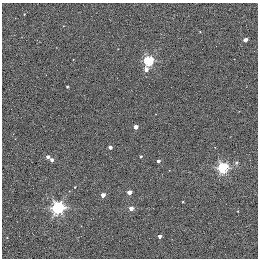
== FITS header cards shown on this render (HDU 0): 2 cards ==
NAXIS1  =                  256 / STANDARD FITS FORMAT
NAXIS2  =                  256 / STANDARD FITS FORMAT

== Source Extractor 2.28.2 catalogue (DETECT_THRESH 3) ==
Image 256 x 256 px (HDU 0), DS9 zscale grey, 1 PNG px = 1 image px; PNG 260 x 260 px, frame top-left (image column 1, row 256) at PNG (2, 3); no overlay
Background 0.395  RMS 4.8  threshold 14.4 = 3 sigma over >= 5 px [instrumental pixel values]
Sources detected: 20; all 20 listed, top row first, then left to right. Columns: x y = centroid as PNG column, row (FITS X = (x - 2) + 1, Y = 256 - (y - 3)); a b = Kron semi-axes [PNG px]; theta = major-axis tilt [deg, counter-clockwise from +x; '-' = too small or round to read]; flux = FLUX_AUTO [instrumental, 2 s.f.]
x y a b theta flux
24 14 2 2 - 210
245 40 4 3 - 2100
148 61 5 4 - 30000
146 69 5 4 - 1700
67 87 3 2 - 420
136 127 4 3 - 2900
110 147 3 3 - 1200
141 156 3 3 - 360
48 157 4 3 - 1000
52 160 4 3 - 1300
158 161 3 3 - 820
236 162 6 5 - 640
223 168 5 5 - 38000
75 187 3 2 - 220
129 192 4 4 - 2500
103 195 4 3 - 2600
58 208 5 5 - 61000
131 208 4 4 - 2500
238 211 2 2 - 220
159 236 3 3 - 1100

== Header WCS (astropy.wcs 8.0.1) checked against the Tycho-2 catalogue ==
Header WCS as astropy/WCSLIB reads it (applying the file's SIP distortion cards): RA---TAN-SIP/DEC--TAN-SIP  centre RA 20:00:38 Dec +22:42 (300.16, +22.70 deg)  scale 1.22 arcsec/px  FOV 5.2' x 5.2'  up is +79 deg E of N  parity normal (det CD < 0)
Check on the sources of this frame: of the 20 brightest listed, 3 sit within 1.5 arcsec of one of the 5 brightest Tycho-2 stars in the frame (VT <= 11.35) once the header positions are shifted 0.51 arcsec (0.40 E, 0.32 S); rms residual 0.26 arcsec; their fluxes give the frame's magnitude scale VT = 19.66 - 2.5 log10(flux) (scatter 0.13 mag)
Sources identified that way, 3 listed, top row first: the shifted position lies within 1.5 arcsec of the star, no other Tycho-2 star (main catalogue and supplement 1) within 3.0 arcsec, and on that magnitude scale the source's flux lands within +1.5 / -3 mag of the star's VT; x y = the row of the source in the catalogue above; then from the Tycho-2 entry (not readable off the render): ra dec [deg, ICRS J2000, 3 dp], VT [Tycho-2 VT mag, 2 dp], TYC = Tycho-2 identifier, HIP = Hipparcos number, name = IAU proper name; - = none
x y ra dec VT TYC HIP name
136 127 300.159 +22.702 11.00 2141-1346-1 - -
75 187 300.142 +22.678 11.35 2141-1182-1 - -
103 195 300.137 +22.687 11.25 2141-1124-1 - -